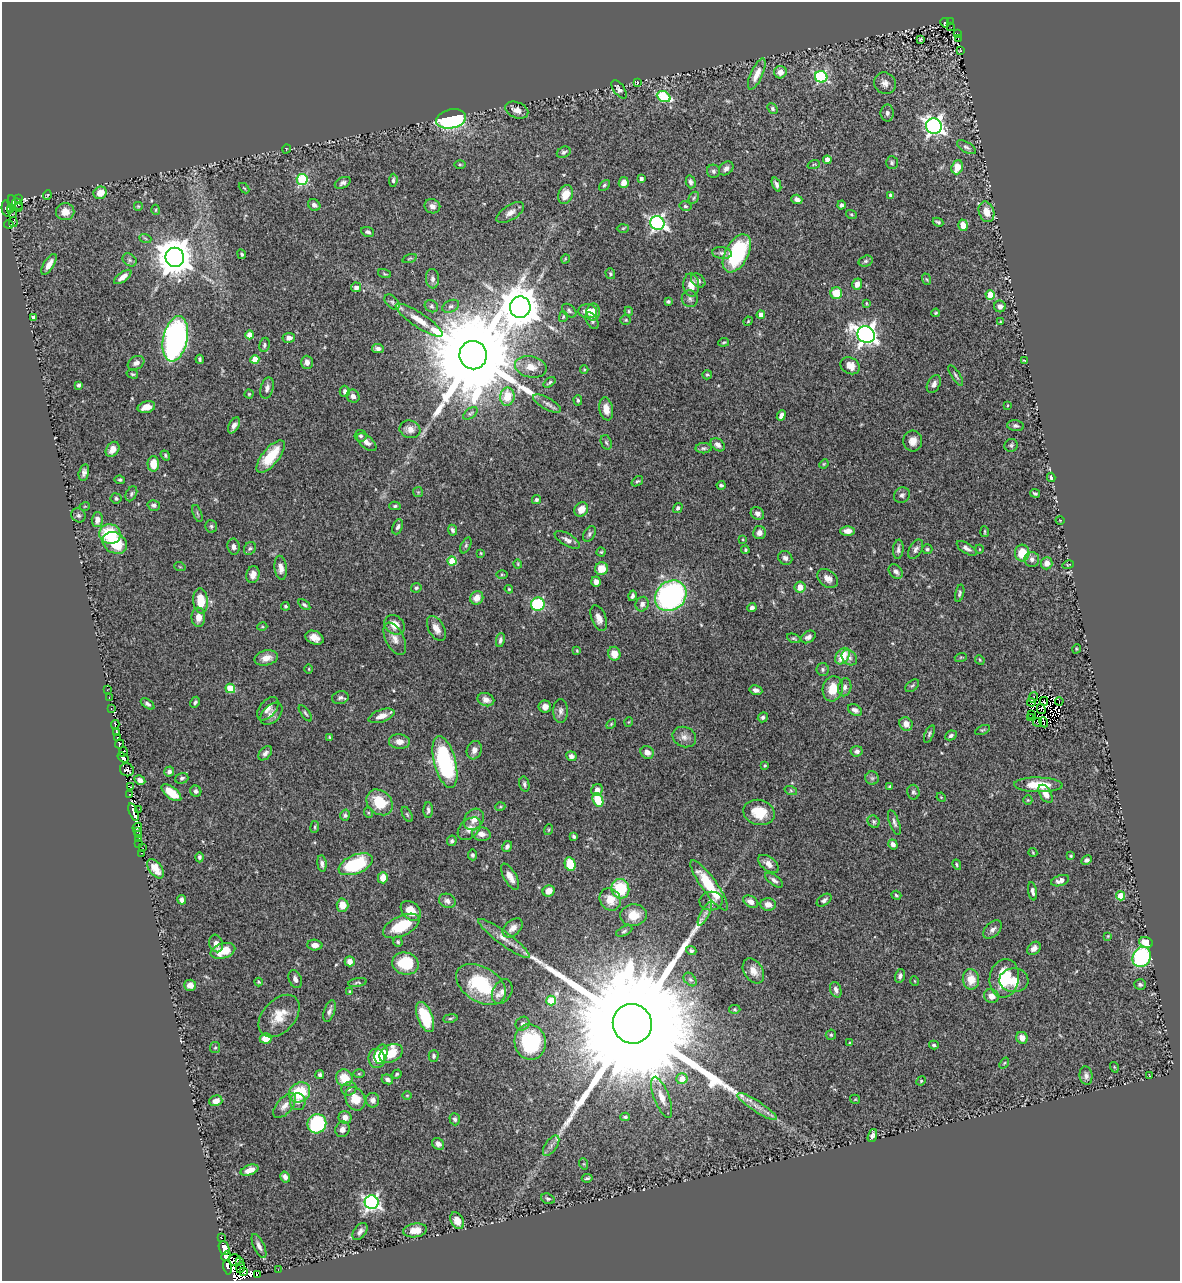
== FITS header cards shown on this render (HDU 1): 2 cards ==
NAXIS1  =                 1178
NAXIS2  =                 1279

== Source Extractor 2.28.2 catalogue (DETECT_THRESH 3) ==
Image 1178 x 1279 px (HDU 1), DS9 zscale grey, 1 PNG px = 1 image px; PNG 1182 x 1283 px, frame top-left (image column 1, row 1279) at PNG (2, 2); each listed source drawn as its Kron ellipse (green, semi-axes under 4 px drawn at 4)
Background 0.417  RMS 0.026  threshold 0.0775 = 3 sigma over >= 5 px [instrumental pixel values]
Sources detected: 498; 17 with non-positive FLUX_AUTO (blend fragments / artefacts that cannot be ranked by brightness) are neither listed nor drawn; the other 481 listed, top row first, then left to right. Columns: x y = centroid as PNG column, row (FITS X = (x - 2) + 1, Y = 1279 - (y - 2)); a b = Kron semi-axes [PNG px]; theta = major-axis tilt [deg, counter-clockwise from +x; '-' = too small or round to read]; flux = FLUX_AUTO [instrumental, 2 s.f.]
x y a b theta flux
950 21 3 2 - 14
945 23 5 3 - 7.8
951 27 3 2 - 2.2
957 34 4 2 - 14
921 39 3 3 - 2.5
958 39 3 2 - 0.27
960 50 3 2 - 1.4
780 72 6 6 - 11
757 74 17 6 66 18
821 77 6 5 - 220
637 83 3 3 - 1.7
885 83 11 10 - 11
619 89 10 5 -53 5.3
664 97 7 5 -23 130
772 109 6 4 -49 3.1
517 110 12 8 -23 12
887 113 8 6 90 6.1
451 119 15 9 10 220
934 126 8 7 - 770
966 147 10 5 -31 5.1
286 149 5 3 - 1.2
564 152 7 5 27 4
827 160 4 4 - 14
892 163 6 6 - 3.4
460 164 6 4 0 2.1
814 164 6 3 19 2.1
957 167 7 5 71 26
726 168 8 6 39 6.8
713 171 6 6 - 4.7
302 179 5 5 - 150
641 179 4 3 - 6
393 180 6 4 85 3.4
691 182 6 5 - 4.6
343 183 8 5 26 5.5
624 183 5 5 - 14
776 184 7 4 -68 5.8
604 185 6 4 45 2.6
244 188 6 3 -44 1.7
100 193 7 6 - 20
565 194 9 7 66 22
47 195 5 3 - 1.3
891 196 4 4 - 8.7
694 198 7 4 60 3.1
19 199 3 2 - 4.5
797 199 5 4 - 7.2
12 202 7 4 -83 86
17 204 6 4 -50 38
314 205 6 5 - 6.3
841 205 4 4 - 4
138 206 5 5 - 2.2
432 206 8 7 - 7.7
685 206 6 4 -15 3.2
7 208 8 5 -84 79
18 208 3 2 - 12
11 209 3 3 - 31
156 210 5 3 - 1.8
65 212 9 8 - 17
986 212 10 7 -71 20
510 213 16 7 33 12
12 214 3 2 - 4.5
851 214 5 3 - 1.9
13 222 5 3 - 19
938 222 5 3 - 2.9
657 223 7 6 - 470
9 224 5 2 - 18
963 225 6 4 -73 19
623 228 6 4 2 2
368 232 7 4 -22 4.5
145 238 6 4 -19 2.4
722 253 10 6 -8 6.4
737 253 21 11 62 150
242 254 5 4 - 2.8
175 257 9 9 - 4500
410 258 7 3 19 2.1
565 259 4 3 - 1.5
130 260 7 6 - 3.9
866 261 7 5 17 3.4
49 264 12 5 57 15
385 274 7 3 -19 1.9
610 274 5 4 - 2.6
123 277 10 4 38 11
432 279 10 6 -85 6.9
926 279 6 3 -70 2.2
698 280 8 6 -43 6.3
857 284 6 5 - 11
691 285 11 8 -86 21
356 287 5 4 - 6.6
836 293 6 6 - 35
990 295 5 4 - 64
690 299 8 8 - 6.6
668 301 4 3 - 3
392 302 9 5 -46 4.9
866 303 3 3 - 1.7
431 306 7 5 -31 3.8
451 306 9 6 25 4.4
1000 306 6 5 - 9.2
520 307 10 10 - 6000
569 311 8 5 -41 4
588 311 9 7 -6 18
629 311 4 4 - 2.3
593 312 8 7 - 19
936 313 4 3 - 1.9
761 315 4 4 - 13
33 317 4 3 - 4.9
563 317 5 4 - 2.4
419 320 28 7 -34 28
626 320 5 4 - 2.4
592 321 9 5 -59 4.5
748 321 5 4 - 1.6
1000 322 4 3 - 1.6
250 335 4 4 - 31
866 335 9 8 - 1000
289 338 6 5 - 6.9
175 339 23 12 78 570
724 342 5 3 - 2
264 345 7 5 81 3.6
378 349 6 4 -8 6.4
473 355 14 13 - 54000
200 359 4 3 - 2.8
255 359 4 4 - 34
1024 360 4 2 - 1.1
307 362 6 6 - 9.3
136 363 9 6 30 7.4
850 366 10 8 -29 16
531 367 16 10 -12 18
584 370 4 4 - 1.8
132 374 6 4 -15 2.5
707 375 5 4 - 2.5
956 375 12 3 -57 3.6
549 382 7 3 39 2.5
934 384 9 6 60 7.9
79 385 4 3 - 3.3
267 388 11 6 75 8.8
345 391 6 5 - 6
249 394 4 4 - 2
353 396 7 6 - 6.6
507 397 9 7 81 34
578 400 5 4 - 2.6
547 403 15 6 -29 9.1
1008 405 4 2 - 1.5
146 407 9 5 14 15
606 409 11 7 -79 16
470 413 8 5 36 3.4
781 415 5 4 - 8
234 425 8 5 61 7.3
1016 426 8 5 -6 4.8
410 429 10 8 -17 14
361 436 6 6 - 4.1
913 441 10 9 - 13
367 442 11 6 -40 9.3
606 442 7 5 -72 3.2
718 445 8 5 -39 7.4
1011 445 7 6 - 3.5
704 448 8 5 1 3.7
112 449 8 6 54 11
165 455 5 4 - 2.8
271 456 20 8 51 50
153 464 7 6 - 28
824 464 5 4 - 1.8
84 472 8 5 77 5.9
1051 477 4 3 - 3.8
120 480 5 4 - 2.5
637 481 6 4 34 2.5
721 485 4 3 - 3.9
418 492 5 5 - 2.3
1035 493 5 3 - 2.8
131 494 8 5 63 3.5
902 495 8 7 - 5.2
116 498 5 5 - 3.6
536 500 5 4 - 2.9
154 505 6 5 - 4.8
85 506 5 3 - 1.3
395 506 5 4 - 3.1
678 508 5 4 - 3.4
581 509 7 6 - 18
197 514 9 3 -69 2.5
757 514 7 6 - 8.4
78 515 7 6 - 4.1
97 519 7 5 88 12
1060 520 5 3 - 1.2
211 526 6 6 - 3.4
398 527 8 5 67 5
452 530 5 4 - 4
848 531 7 5 1 10
985 532 5 2 - 2
759 533 6 6 - 7.5
110 534 10 9 - 79
589 534 8 5 59 4.3
743 539 4 2 - 1.4
567 540 14 6 -31 8.5
115 543 13 10 -31 57
466 545 8 4 64 3.5
234 547 8 6 -81 6.9
250 548 7 5 54 4
967 548 11 5 -32 6.8
898 549 10 5 83 5.7
916 549 10 6 61 6.2
927 549 5 5 - 2.7
979 549 4 3 - 1.3
745 550 4 4 - 2.3
601 552 4 4 - 2.1
481 553 4 3 - 1.7
1022 553 8 7 - 33
785 558 7 6 - 6.4
1032 559 7 7 - 7.4
452 561 4 4 - 54
1047 563 6 6 - 12
518 564 4 4 - 1.9
1068 565 6 3 14 1.5
180 567 6 3 -19 1.7
281 568 12 6 -83 13
601 569 6 6 - 28
896 571 8 6 -46 6.6
502 574 6 4 -1 2.1
253 575 8 6 77 9.9
828 578 11 8 -38 11
596 582 5 4 - 8
800 587 5 5 - 19
416 588 5 4 - 3.3
509 589 4 3 - 1.8
960 593 9 4 75 3.5
632 596 5 3 - 4.8
671 596 17 14 39 370
477 598 7 6 - 16
201 601 12 7 -84 39
538 604 7 6 - 110
642 604 7 6 - 7.2
304 605 7 4 -37 3.3
285 606 4 4 - 2.8
752 607 4 4 - 6
198 617 9 7 89 15
599 618 13 7 -68 12
395 625 11 9 -39 21
262 627 5 3 - 1.8
436 628 13 7 -61 14
808 637 8 5 34 6.6
315 638 9 6 -24 13
794 638 7 4 -21 2.6
395 639 17 9 -63 14
500 640 7 4 79 5
1076 649 5 3 - 1.6
577 651 4 3 - 1.6
614 654 7 6 - 17
843 656 9 6 56 35
961 657 6 4 18 1.9
266 658 12 7 13 16
849 658 9 6 -44 5.9
980 660 5 4 - 1.8
309 669 5 3 - 1.4
823 669 6 6 - 3.8
912 686 8 5 40 3.2
845 687 9 6 78 6.7
230 688 5 4 - 68
833 689 13 10 76 32
107 690 3 3 - 2.5
756 690 6 4 -11 7.1
1033 697 5 2 - 4.2
109 698 3 2 - 5.2
340 698 8 6 14 5.1
486 700 8 6 -21 10
1044 701 4 2 - 0.82
1059 701 4 2 - 2.1
195 702 6 4 60 3.6
1031 702 4 2 - 4.6
148 704 7 4 -34 4.4
545 707 6 6 - 11
111 708 3 2 - 10
268 709 13 8 50 9.6
1041 709 5 3 - 1.1
855 710 7 5 -30 6.9
561 711 12 7 90 7.8
305 713 9 4 -55 3.1
271 714 13 8 45 11
1031 715 3 2 - 0.92
382 716 13 6 19 15
763 717 5 5 - 5.4
1031 718 3 2 - 2.3
629 722 5 3 - 1.4
1037 722 4 2 - 3.9
1044 722 5 2 - 5.2
611 724 6 3 46 2.2
906 724 7 6 - 14
115 725 4 3 - 31
982 730 8 3 26 2.3
116 733 3 3 - 42
929 734 9 4 69 3.7
951 735 6 4 27 4.5
330 737 3 3 - 1.5
684 737 12 10 -23 12
117 738 3 3 - 58
399 741 10 7 -5 13
120 744 4 3 - 73
474 750 9 7 71 9.2
857 751 6 5 - 5.6
123 752 4 3 - 49
647 752 7 6 - 9.9
265 753 8 5 48 6.6
571 756 5 4 - 6.1
123 757 6 3 -36 150
445 762 26 11 -75 200
765 765 3 3 - 1.9
127 770 7 6 - 98
169 771 5 5 - 6.2
182 778 7 5 19 3.9
872 778 7 6 - 4.4
140 780 6 4 -30 6.6
524 784 7 5 -76 4
1038 785 24 7 -1 43
131 787 3 2 - 23
889 787 4 3 - 2.2
597 790 6 5 - 11
196 791 6 5 - 4.6
791 791 6 4 -19 2.8
913 792 7 6 - 3.9
171 793 12 5 -38 31
129 794 3 2 - 29
1046 794 10 5 -59 14
941 797 5 3 - 1.5
598 800 7 5 -67 56
1028 800 5 4 - 1.9
380 802 14 11 -43 55
500 807 5 3 - 1.9
139 809 3 2 - 4.9
428 810 8 4 90 4.5
133 812 9 4 -69 350
759 812 16 12 -15 38
369 813 5 3 - 1.7
407 814 8 4 -63 2.7
345 815 5 4 - 3.1
474 819 11 9 51 14
874 822 6 5 - 3.6
894 823 13 5 -71 5.5
137 827 5 2 - 17
315 827 6 3 83 2.1
469 829 13 9 43 12
548 830 5 3 - 1.8
137 831 3 3 - 4.4
481 834 9 6 -7 11
139 835 4 3 - 11
574 836 4 3 - 3.3
139 838 3 2 - 9.7
452 841 5 4 - 3.3
139 843 2 2 - 3.2
893 844 5 4 - 7.4
507 846 6 4 59 5.4
143 848 2 2 - 2
141 853 3 2 - 2.3
1033 853 4 3 - 1.8
472 855 5 4 - 3.8
1071 856 4 3 - 2
199 857 5 4 - 3.5
1087 860 5 4 - 4.5
322 864 8 4 -82 5.7
356 864 18 9 22 120
570 864 7 5 -76 55
768 864 12 7 -37 12
957 865 5 4 - 2.5
155 869 11 6 -54 17
510 877 14 6 -60 15
383 878 5 5 - 20
774 880 10 5 -37 5.7
1060 881 9 5 18 9.1
709 885 30 7 -55 70
620 889 10 9 - 71
549 891 6 5 - 16
1033 891 9 4 -79 5.6
896 895 5 3 - 2.5
1120 896 4 4 - 42
610 899 11 10 - 27
182 900 5 4 - 5.9
824 900 8 5 35 5.1
447 901 8 7 - 7.6
711 901 11 9 7 11
751 902 8 5 -30 10
768 904 8 6 -6 12
342 905 6 6 - 20
411 911 11 8 -44 20
705 914 13 4 62 6.9
633 915 13 11 5 27
401 926 20 10 26 60
513 928 11 7 42 11
992 930 11 6 44 7.1
624 931 9 4 25 3.6
1108 936 4 3 - 1.4
504 938 31 6 -37 20
398 942 5 4 - 2.3
216 943 9 6 -75 11
1146 943 7 5 -22 34
315 945 7 5 -2 9.7
1034 948 8 6 43 8.4
223 951 12 7 17 32
691 951 5 4 - 3.6
1142 957 10 8 62 240
350 961 5 5 - 13
405 964 13 11 -14 61
753 971 14 9 -57 16
900 976 7 5 74 5.2
1004 978 19 14 81 78
295 979 9 6 -67 7.1
971 979 10 8 -80 26
690 980 8 5 -48 4
1014 980 14 12 0 26
915 981 5 3 - 1.3
259 982 4 3 - 2
357 983 9 4 10 3
481 984 27 17 -31 120
1140 984 6 5 - 4.2
190 985 6 5 - 8.9
836 990 8 5 -71 7.4
350 991 4 3 - 1.8
502 992 13 9 60 13
991 996 7 6 - 14
551 1000 5 5 - 65
735 1009 5 4 - 2.4
329 1011 11 5 72 6.2
279 1016 25 16 47 37
425 1017 16 7 -69 78
450 1018 7 3 9 2.7
523 1024 7 6 - 4.3
632 1024 20 19 - 130000
831 1035 5 5 - 2.5
266 1038 6 5 - 27
1022 1038 6 5 - 12
530 1042 18 15 -79 130
850 1043 3 3 - 2
934 1045 5 4 - 2.8
215 1047 5 5 - 2.4
391 1053 12 8 27 52
381 1054 10 6 75 19
434 1056 6 5 - 3.5
377 1058 9 8 - 31
1004 1063 6 3 53 1.8
1114 1067 5 3 - 1.5
359 1074 5 3 - 1.9
397 1074 5 4 - 2.3
320 1075 4 4 - 3.5
1086 1076 9 6 -82 6.3
1150 1076 3 2 - 1.4
344 1078 8 8 - 33
387 1079 6 4 -25 4.9
682 1079 5 5 - 22
921 1081 5 4 - 1.9
349 1089 8 6 24 5.9
299 1092 11 9 36 67
407 1095 5 3 - 1.5
662 1097 22 7 -69 20
355 1099 12 9 -65 27
855 1099 5 4 - 1.6
373 1100 7 6 - 6.7
216 1101 6 5 - 11
298 1102 8 7 - 7.7
285 1106 15 7 49 12
757 1106 23 5 -33 17
625 1117 5 3 - 2.4
345 1118 7 6 - 11
455 1119 6 5 - 4.1
317 1124 10 9 - 130
342 1129 8 7 - 9.3
872 1136 7 4 70 5.6
438 1144 6 5 - 6.7
551 1146 12 6 55 7.1
584 1164 6 3 -72 2.1
249 1170 9 5 19 16
285 1177 6 4 -59 7.6
587 1178 5 3 - 2.6
548 1199 7 5 -19 3.9
372 1202 7 7 - 520
457 1221 9 6 -60 16
415 1230 12 7 8 18
360 1231 9 6 54 7
222 1238 3 2 - 12
259 1246 13 5 -65 7.5
224 1248 7 5 -68 280
226 1256 5 4 - 100
235 1260 6 5 - 180
239 1262 3 2 - 31
227 1267 7 3 -79 110
241 1268 6 3 73 160
278 1270 2 2 - 2.7
243 1272 4 3 - 75
257 1275 3 2 - 20
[17 non-positive-flux detections neither listed nor drawn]